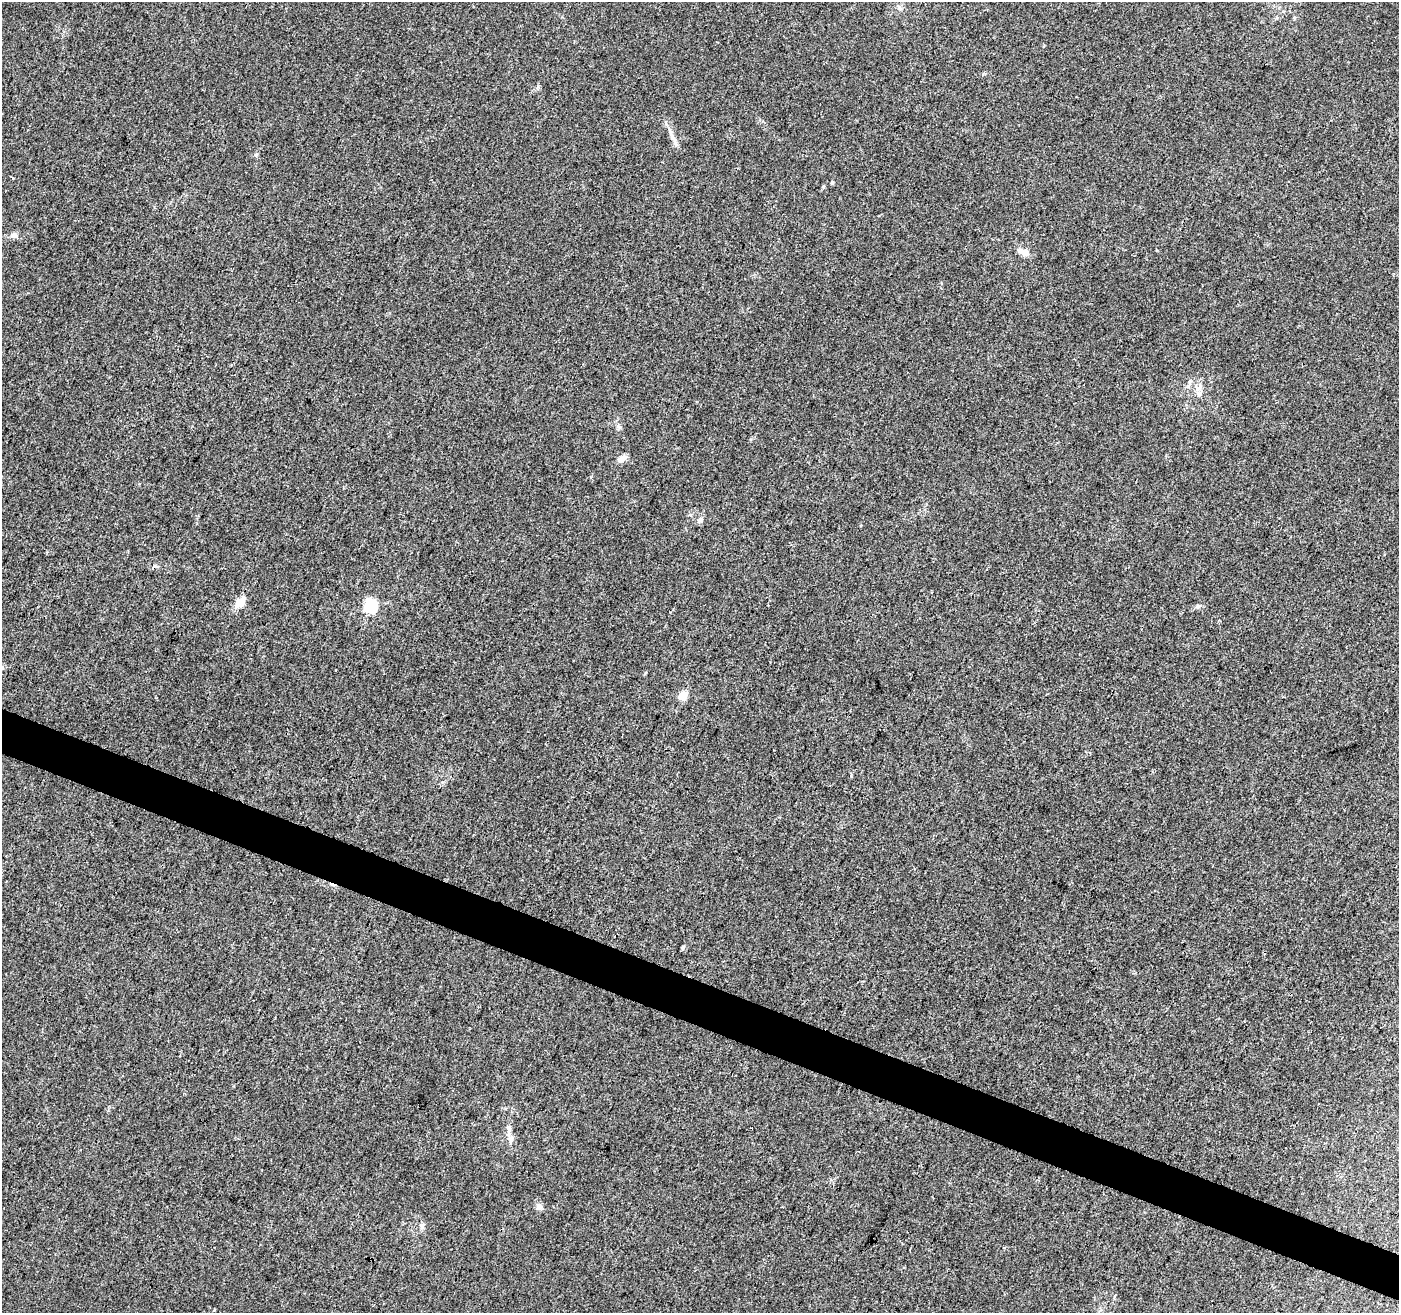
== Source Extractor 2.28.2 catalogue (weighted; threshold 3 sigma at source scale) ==
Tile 6 of 4 x 4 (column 2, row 2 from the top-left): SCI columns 1398-2794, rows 2828-4138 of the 5596 x 5722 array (HDU 1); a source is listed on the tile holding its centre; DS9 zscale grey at full resolution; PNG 1401 x 1315 px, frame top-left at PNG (2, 2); no overlay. Shown black and unused: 3% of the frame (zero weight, under 3 of 4 exposures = <1% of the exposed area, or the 3 px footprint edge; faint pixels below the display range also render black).
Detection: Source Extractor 2.28.2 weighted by HDU 2 'WHT'; one run over the whole footprint, this tile lists its part. Background 0.00725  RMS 0.0029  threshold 0.0129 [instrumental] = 3 sigma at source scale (4.5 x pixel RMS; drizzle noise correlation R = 1.50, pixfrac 1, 0.0396/0.0396 arcsec/px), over >= 5 px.
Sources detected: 18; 2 cosmic-ray / hot-pixel residue — not listed; the other 16 listed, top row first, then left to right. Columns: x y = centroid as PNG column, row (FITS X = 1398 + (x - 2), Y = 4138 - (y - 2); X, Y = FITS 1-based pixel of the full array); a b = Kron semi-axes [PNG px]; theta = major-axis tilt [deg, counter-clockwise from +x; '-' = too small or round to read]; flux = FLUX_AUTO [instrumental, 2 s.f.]
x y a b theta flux
672 135 21 6 -63 2.1
832 182 5 4 - 0.34
14 235 10 6 -4 1.1
1024 252 13 7 -15 2.5
1190 382 6 4 -73 0.49
1199 393 7 4 19 0.61
622 458 13 7 29 1.6
700 519 8 7 - 0.97
240 602 13 8 46 3.4
371 606 6 6 - 35
682 696 8 8 - 3.4
683 947 7 4 46 0.37
510 1138 16 8 -78 2
539 1207 8 8 - 1.1
422 1226 6 6 - 0.65
214 1309 3 2 - 0.3
Unlisted compact peaks at least as high as the median listed source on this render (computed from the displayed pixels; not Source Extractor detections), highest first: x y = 1198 606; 256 155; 851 776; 538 86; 619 427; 13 178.